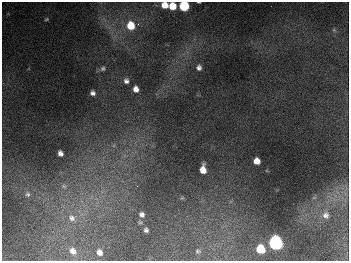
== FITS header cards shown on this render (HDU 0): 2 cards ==
NAXIS1  =                  347
NAXIS2  =                  259

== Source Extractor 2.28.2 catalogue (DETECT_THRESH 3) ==
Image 347 x 259 px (HDU 0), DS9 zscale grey, 1 PNG px = 1 image px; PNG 351 x 263 px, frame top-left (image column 1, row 259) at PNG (2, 2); no overlay
Background 674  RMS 50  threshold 149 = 3 sigma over >= 5 px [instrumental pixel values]
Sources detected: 29; all 29 listed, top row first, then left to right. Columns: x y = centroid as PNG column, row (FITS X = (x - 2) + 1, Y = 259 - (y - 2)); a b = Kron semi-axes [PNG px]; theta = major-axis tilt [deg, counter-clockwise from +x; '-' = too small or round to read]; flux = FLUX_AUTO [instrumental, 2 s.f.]
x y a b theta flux
199 2 3 2 - 2.8e+03
165 5 6 6 - 4.2e+04
172 6 6 6 - 6.3e+04
184 6 6 6 - 2.5e+05
46 19 5 4 - 4.3e+03
138 24 4 4 - 5.3e+03
131 26 9 8 - 8.6e+04
334 30 7 4 -44 5.0e+03
199 67 6 6 - 1.2e+04
103 68 7 7 - 9.1e+03
126 81 8 7 - 1.4e+04
136 89 7 6 - 2.2e+04
93 93 5 4 - 1.2e+04
60 153 6 5 - 1.5e+04
257 161 6 5 - 3.5e+04
203 170 8 5 -90 4.1e+04
64 186 9 6 -23 1.3e+04
137 186 2 2 - 1.7e+03
27 194 9 8 - 1.3e+04
142 214 7 6 - 1.2e+04
326 215 9 8 - 1.8e+04
72 218 12 10 -48 3.1e+04
140 222 6 5 - 4.4e+03
146 230 5 4 - 8.9e+03
275 243 7 6 - 1.1e+06
260 249 7 6 - 1.2e+05
73 251 9 8 - 2.6e+04
198 251 6 4 0 4.7e+03
99 252 6 5 - 2.1e+04
At the frame edge (FLAGS 8, measured only in part): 2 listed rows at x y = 199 2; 184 6